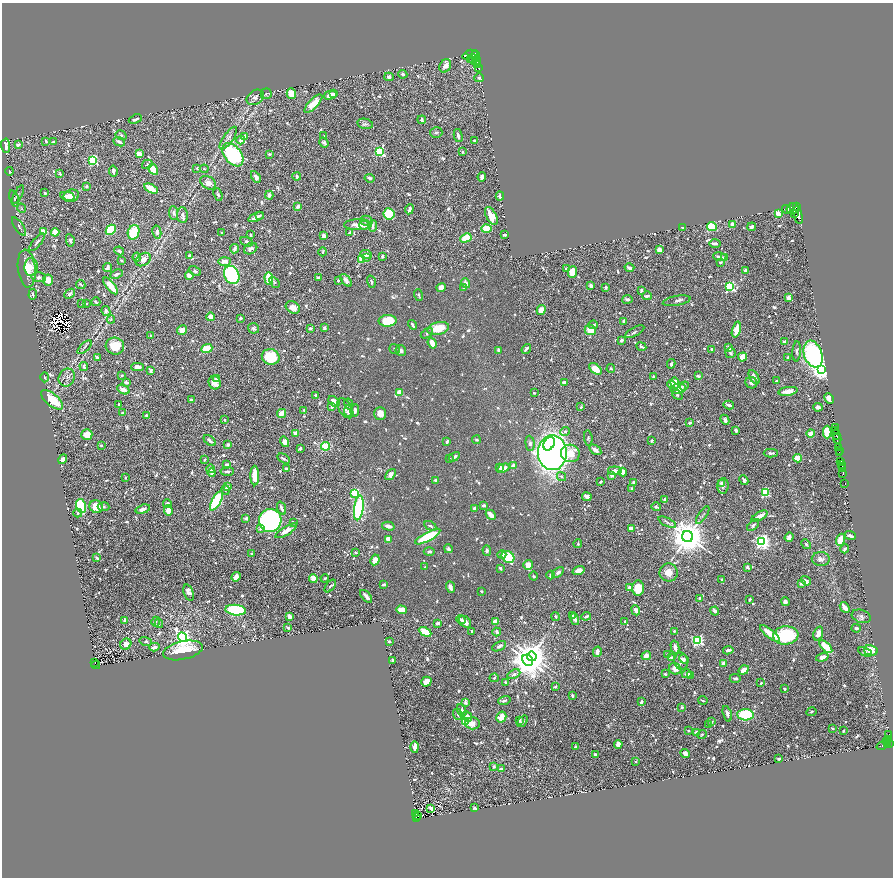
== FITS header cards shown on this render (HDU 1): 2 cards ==
NAXIS1  =                 1781
NAXIS2  =                 1751

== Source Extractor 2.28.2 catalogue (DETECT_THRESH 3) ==
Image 1781 x 1751 px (HDU 1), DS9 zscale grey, zoomed out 1/2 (1 PNG px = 2 x 2 image px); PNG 895 x 880 px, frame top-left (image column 1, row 1750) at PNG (2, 3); each listed source drawn as its Kron ellipse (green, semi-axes under 4 px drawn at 4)
Background 0.686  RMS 0.011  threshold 0.0339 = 3 sigma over >= 5 px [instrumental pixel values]
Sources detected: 1342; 67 cannot appear on this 1/2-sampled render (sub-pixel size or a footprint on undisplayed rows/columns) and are neither listed nor drawn; of the other 1275, the 500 brightest by FLUX_AUTO listed and drawn (775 fainter detections omitted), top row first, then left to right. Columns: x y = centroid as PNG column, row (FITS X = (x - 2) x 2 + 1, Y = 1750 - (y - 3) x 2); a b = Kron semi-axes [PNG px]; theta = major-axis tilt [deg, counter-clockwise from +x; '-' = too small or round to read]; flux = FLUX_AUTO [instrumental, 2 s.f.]
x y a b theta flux
476 54 3 2 - 460
470 55 8 4 17 1300
473 55 7 4 -22 1500
473 59 5 2 - 960
471 60 2 2 - 190
477 61 5 2 - 1000
478 64 4 2 - 670
445 66 7 5 60 17
479 68 3 1 - 330
403 74 4 3 - 6.1
389 77 5 3 - 8.8
479 78 5 4 - 6
266 94 5 5 - 4.1
291 94 5 4 - 48
333 94 4 3 - 7.5
330 95 6 3 14 14
255 97 9 7 36 12
313 104 12 4 47 44
135 119 7 3 20 8.7
422 120 4 3 - 9
365 124 8 5 -12 6.5
436 133 6 5 - 5.4
121 135 6 4 -31 6.9
244 136 3 3 - 4.5
324 136 4 4 - 4.2
458 136 6 3 -77 9.5
228 138 13 5 55 11
241 140 4 3 - 14
46 141 4 2 - 4.8
474 141 3 2 - 3.9
54 142 4 2 - 5.3
119 142 6 3 -25 9.9
324 143 5 3 - 5.1
18 145 3 2 - 13
5 146 7 4 -89 18
379 152 4 4 - 180
462 152 4 3 - 3.7
139 154 4 4 - 24
269 154 3 2 - 5
233 155 13 8 -52 240
93 160 4 3 - 220
147 164 5 4 - 3.8
197 168 2 2 - 4.8
153 169 6 4 -59 64
204 169 4 3 - 3.7
9 171 4 2 - 4.5
113 171 5 2 - 8.3
60 174 3 2 - 4.4
256 177 6 4 -58 12
297 177 4 3 - 7.7
482 177 4 3 - 8.2
370 178 5 3 - 6
208 183 9 6 -32 19
86 186 3 3 - 4.5
151 188 7 3 -29 77
45 193 3 3 - 6.8
218 194 7 3 -70 6
18 195 10 3 62 4.1
269 195 4 3 - 11
67 196 7 3 -10 13
71 196 8 6 19 27
500 196 4 3 - 7.2
14 198 8 4 -71 6.7
298 206 4 3 - 12
797 207 3 2 - 710
22 208 5 4 - 4
793 208 6 5 - 1600
409 209 5 2 - 12
786 209 4 1 - 76
174 213 7 4 -84 7.1
795 213 2 1 - 180
389 214 5 5 - 120
778 214 3 2 - 57
182 215 8 5 -88 5.9
260 215 3 2 - 4.2
798 215 9 4 -76 2600
491 216 10 5 -62 39
256 217 8 3 21 14
366 221 6 5 - 8.4
732 224 4 3 - 13
358 225 14 5 1 23
364 225 5 4 - 9.9
373 226 6 3 86 8.3
19 227 11 3 -55 5.6
712 227 5 4 - 110
752 227 4 3 - 7.9
682 228 3 2 - 5.6
486 229 5 4 - 49
111 230 5 4 - 120
44 232 4 3 - 33
55 232 4 4 - 30
134 232 7 5 71 73
157 232 6 4 -78 8.4
222 232 2 2 - 3.7
350 232 3 2 - 4.8
250 235 3 2 - 3.7
504 235 4 2 - 6.7
323 236 3 3 - 18
466 238 6 4 28 57
70 240 6 4 -80 7.8
37 242 11 3 50 7.3
247 242 7 3 -22 7.6
715 243 6 2 1 9.9
235 249 4 3 - 11
251 249 7 5 32 9.7
659 249 4 3 - 20
119 251 5 3 - 4
323 252 4 3 - 3.7
366 254 6 3 -5 12
189 255 4 3 - 4.3
382 256 4 2 - 4.3
137 257 4 3 - 4.6
366 257 3 3 - 7.3
720 257 7 3 -12 11
725 258 3 2 - 5.5
362 259 3 3 - 92
143 260 8 6 34 17
121 261 4 2 - 3.7
224 261 6 3 1 19
721 262 4 3 - 4.8
31 267 9 7 86 13
27 268 19 8 -84 52
107 268 4 3 - 12
629 268 5 3 - 10
566 269 3 3 - 5.3
195 271 6 4 -24 5.6
746 271 3 3 - 18
572 272 5 4 - 45
116 274 6 3 26 8.7
232 275 9 7 -63 260
189 276 4 2 - 25
39 277 7 5 0 7.6
269 278 6 3 -85 86
318 278 3 2 - 5.4
48 280 5 5 - 29
346 280 7 4 -50 13
338 281 3 3 - 6.1
274 282 6 4 -50 4
371 282 6 3 -74 4.8
465 283 5 4 - 13
81 284 5 2 - 4.1
111 286 10 3 -51 61
591 286 3 2 - 19
441 287 5 4 - 15
606 287 3 2 - 5.4
729 287 4 3 - 390
463 288 4 3 - 6
641 290 3 2 - 7.2
33 294 5 3 - 5.1
70 294 6 4 44 8.4
419 295 6 3 -71 4
647 296 4 3 - 8.8
788 298 3 2 - 32
627 299 5 3 - 6.1
677 301 14 5 10 9.1
96 302 4 2 - 4.3
82 303 4 2 - 5.9
86 303 3 2 - 4.4
293 307 7 5 -31 22
541 310 5 4 - 43
106 311 5 3 - 7.4
211 317 4 3 - 33
241 318 3 3 - 7
111 319 4 3 - 3.9
388 321 9 6 2 94
624 321 4 2 - 9.9
412 325 5 2 - 8
593 325 4 3 - 5.1
254 328 5 5 - 5.2
310 328 4 2 - 6.9
324 328 3 2 - 8.5
438 328 11 6 14 56
736 329 8 4 75 37
182 330 5 4 - 21
590 330 6 5 - 33
635 332 10 3 29 4.4
427 333 7 4 33 5.4
150 336 3 2 - 5.9
621 340 3 3 - 8
785 342 3 2 - 13
432 343 5 3 - 35
115 346 9 8 - 45
85 347 9 3 43 4.1
641 347 5 3 - 6.6
729 348 2 2 - 33
207 349 5 3 - 100
395 349 5 4 - 4.3
526 349 5 2 - 9.6
712 349 2 2 - 8.3
498 350 4 2 - 5.6
401 351 5 5 - 8.6
797 351 10 4 86 5.6
730 353 5 5 - 6.4
813 354 14 9 -70 490
271 357 9 8 - 110
743 357 5 4 - 27
97 358 3 2 - 13
788 358 4 2 - 13
671 364 5 3 - 6.1
84 366 4 3 - 6.9
137 367 6 4 2 16
595 369 7 4 -38 37
611 369 4 3 - 4.3
822 369 4 4 - 1900
151 371 4 3 - 13
122 375 3 2 - 4.7
698 376 3 2 - 6.2
45 377 5 3 - 4
653 377 2 2 - 3.9
754 377 8 4 -58 13
67 378 9 8 - 11
217 378 4 3 - 8.2
776 381 3 2 - 3.8
126 382 4 3 - 6.8
215 383 7 6 - 32
565 383 3 2 - 14
675 383 5 4 - 32
751 383 6 5 - 9.9
671 384 4 3 - 7.7
684 386 5 3 - 5.1
123 389 7 3 -26 18
678 389 7 5 10 31
788 391 10 3 8 29
400 392 3 3 - 45
534 393 2 2 - 3.9
316 395 3 2 - 6.2
677 395 6 3 -38 4.5
829 398 6 4 -63 17
52 400 13 6 -40 93
191 400 4 2 - 7
334 401 7 4 -42 20
119 404 3 2 - 4.4
349 404 6 3 -61 5.7
729 405 5 3 - 6.3
332 407 3 2 - 9.8
581 407 4 3 - 3.8
818 407 5 4 - 9.5
345 408 11 6 -58 12
304 410 4 3 - 4.9
348 411 5 4 - 4.8
355 411 6 3 85 9.4
122 413 3 3 - 4.6
281 413 5 3 - 42
380 413 6 6 - 21
147 416 4 2 - 13
224 420 2 2 - 4.9
725 420 5 3 - 10
690 423 3 2 - 7.1
835 428 2 1 - 44
736 430 3 2 - 7.3
835 430 2 1 - 34
565 431 4 4 - 5.6
827 432 6 4 90 61
295 433 2 2 - 44
810 433 4 3 - 23
87 434 5 5 - 37
836 434 5 2 - 340
588 438 8 4 -85 4.2
837 439 5 2 - 560
476 440 4 3 - 4.3
652 440 2 2 - 4.6
210 441 7 3 -40 7.2
447 441 4 3 - 4.7
284 442 5 4 - 18
530 443 7 4 -85 5.9
228 444 3 3 - 6.4
549 444 7 5 60 95
101 445 3 2 - 4.3
326 446 4 4 - 76
300 448 3 2 - 6.8
839 448 2 1 - 51
595 450 7 4 -35 15
839 450 2 1 - 59
552 453 17 14 -89 1500
570 453 9 8 - 59
771 453 7 3 0 7.9
839 453 2 1 - 98
454 457 6 3 30 9.1
284 458 7 2 -28 5.1
798 458 4 4 - 62
63 459 5 4 - 14
450 459 3 2 - 4.3
204 460 3 2 - 3.9
841 462 3 2 - 270
227 464 4 3 - 7.8
841 464 2 1 - 57
513 465 3 3 - 9.7
842 466 2 1 - 190
500 467 4 3 - 6.4
503 468 6 4 25 25
211 469 4 4 - 13
286 469 3 2 - 17
842 469 2 1 - 200
227 471 7 3 4 6.1
615 471 7 4 -7 17
212 472 4 3 - 8.1
623 472 4 3 - 26
843 473 2 2 - 290
391 474 6 4 51 14
612 475 2 2 - 28
255 476 10 4 -89 50
125 477 2 2 - 4.2
561 477 5 4 - 4.3
435 480 3 3 - 9.7
744 480 5 3 - 7.3
600 482 3 2 - 4.3
633 483 3 3 - 11
722 483 3 3 - 18
844 484 2 1 - 51
227 486 3 3 - 13
723 486 8 5 85 7.4
632 489 3 3 - 7.8
226 490 5 3 - 4.6
355 493 3 3 - 170
765 493 4 3 - 190
587 497 5 3 - 20
665 499 3 2 - 6.9
216 501 11 4 60 260
167 503 4 3 - 5.2
484 505 4 3 - 6.8
81 506 7 5 -74 170
96 507 7 6 - 42
104 507 6 4 -5 4.4
656 507 5 3 - 3.7
281 508 7 3 -70 12
359 508 12 4 83 340
474 508 3 3 - 7
143 509 7 3 17 12
168 510 5 3 - 27
78 513 4 3 - 4.7
491 515 5 2 - 33
703 515 10 3 56 4.2
759 516 9 3 30 28
246 518 4 3 - 6
270 521 11 11 - 740
293 522 4 2 - 4.4
667 522 9 3 -27 5.4
753 525 7 4 46 8
388 526 6 3 -14 12
430 526 6 3 -28 5.7
260 528 2 2 - 14
631 528 3 3 - 26
286 531 12 4 32 22
850 536 6 3 -21 7.4
428 537 14 4 28 160
687 537 6 5 - 8100
789 537 5 3 - 10
388 539 3 3 - 28
840 540 6 3 71 46
762 541 4 4 - 870
578 544 4 3 - 3.7
806 544 5 4 - 4.4
448 549 4 4 - 5.8
845 549 4 2 - 6.3
487 551 5 4 - 6.1
355 552 3 3 - 3.8
429 552 5 4 - 4.8
251 554 3 2 - 6.1
502 555 4 3 - 9
508 557 7 5 -36 160
97 558 4 2 - 4.5
821 559 9 7 -5 12
375 560 5 4 - 18
528 565 5 4 - 22
425 567 2 2 - 4.8
748 567 2 2 - 17
500 568 4 2 - 6.6
579 571 6 4 16 17
558 572 7 3 36 7.6
669 572 9 9 - 26
551 575 4 3 - 8.8
534 576 4 3 - 3.7
236 577 5 4 - 13
313 578 4 3 - 32
325 578 4 3 - 4.5
722 580 4 3 - 3.7
806 581 5 3 - 14
384 584 4 2 - 5.2
801 584 3 3 - 6.5
330 586 7 3 51 4
450 587 6 3 -69 12
630 588 3 3 - 23
638 588 7 6 - 47
481 591 3 2 - 3.7
189 593 8 4 -71 11
366 596 8 3 -47 20
699 598 3 2 - 3.9
750 600 3 2 - 5.8
785 602 4 4 - 9
845 607 6 3 -50 17
236 610 10 5 -6 330
402 610 5 4 - 36
636 610 5 4 - 11
715 611 4 3 - 9.5
573 615 3 2 - 5.9
289 616 4 3 - 14
555 616 4 3 - 3.8
586 616 5 2 - 5.1
861 616 10 6 -19 9.3
461 619 5 4 - 5.6
575 619 6 3 -76 16
124 620 4 2 - 5.4
495 621 4 3 - 21
624 621 2 2 - 5.8
156 622 5 3 - 5.6
465 622 7 5 -42 18
159 623 5 3 - 3.8
438 623 3 2 - 16
288 628 3 2 - 8.1
856 628 4 3 - 6.4
472 631 3 2 - 4.2
674 631 3 2 - 4.5
425 632 7 4 -28 51
497 632 4 3 - 8.7
770 633 12 4 -39 51
818 633 7 4 69 17
786 635 13 9 5 170
183 637 5 4 - 1000
697 640 4 3 - 380
146 642 6 4 -17 4.3
389 642 2 2 - 7
126 644 6 5 - 18
499 646 7 4 28 7.9
154 647 5 3 - 13
675 647 7 3 -76 17
826 647 8 3 -44 62
183 650 20 9 12 74
728 650 5 2 - 9.3
871 650 7 5 -15 34
597 652 5 3 - 18
865 652 7 4 -27 7.6
667 654 2 2 - 4.9
532 656 5 4 - 3200
646 656 5 4 - 16
671 657 3 3 - 4.3
822 657 6 4 17 11
684 659 5 3 - 5.4
528 660 6 5 - 5700
393 661 3 2 - 8.5
681 661 9 6 -78 15
95 663 2 1 - 8.5
724 663 3 3 - 26
96 665 4 2 - 97
675 669 6 5 - 17
744 670 5 4 - 21
514 674 7 3 27 7.1
665 674 2 2 - 5.9
687 674 5 3 - 8.8
690 676 3 3 - 5.6
494 678 4 3 - 4.2
735 678 5 3 - 5.7
426 682 5 4 - 21
505 682 3 3 - 5
761 683 3 2 - 3.9
555 687 3 2 - 4.6
785 689 2 2 - 8.5
572 695 4 2 - 3.9
504 700 6 3 18 7.6
703 700 5 2 - 4
641 702 4 3 - 4.3
465 703 3 2 - 7.1
682 707 3 3 - 7.7
462 710 7 4 -67 7.2
811 712 5 3 - 4.2
458 714 6 3 -67 5.3
727 714 8 3 -74 9.8
745 715 8 5 -4 130
467 716 5 4 - 15
501 717 6 5 - 23
520 720 3 2 - 8.3
522 721 6 4 52 5
465 722 3 3 - 160
711 722 4 3 - 5.2
472 723 7 6 - 20
709 725 3 2 - 4.4
833 728 3 2 - 4.1
688 731 3 2 - 4.5
843 731 3 2 - 4
697 733 3 3 - 21
702 735 5 3 - 3.9
889 735 3 2 - 170
889 740 2 2 - 340
887 741 3 3 - 460
890 743 2 2 - 340
618 744 4 4 - 19
883 745 6 2 22 91
888 745 2 2 - 300
415 747 6 3 -88 17
575 747 3 2 - 6.9
685 753 5 3 - 14
595 754 3 2 - 5.4
779 759 3 2 - 6.1
636 761 2 2 - 6.2
494 766 3 3 - 4.3
501 769 3 2 - 6.4
474 807 2 2 - 18
431 808 4 2 - 14
415 814 2 1 - 30
418 816 2 2 - 40
416 818 2 2 - 67
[775 fainter detections neither listed nor drawn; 67 sub-pixel or undisplayed-footprint detections neither listed nor drawn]